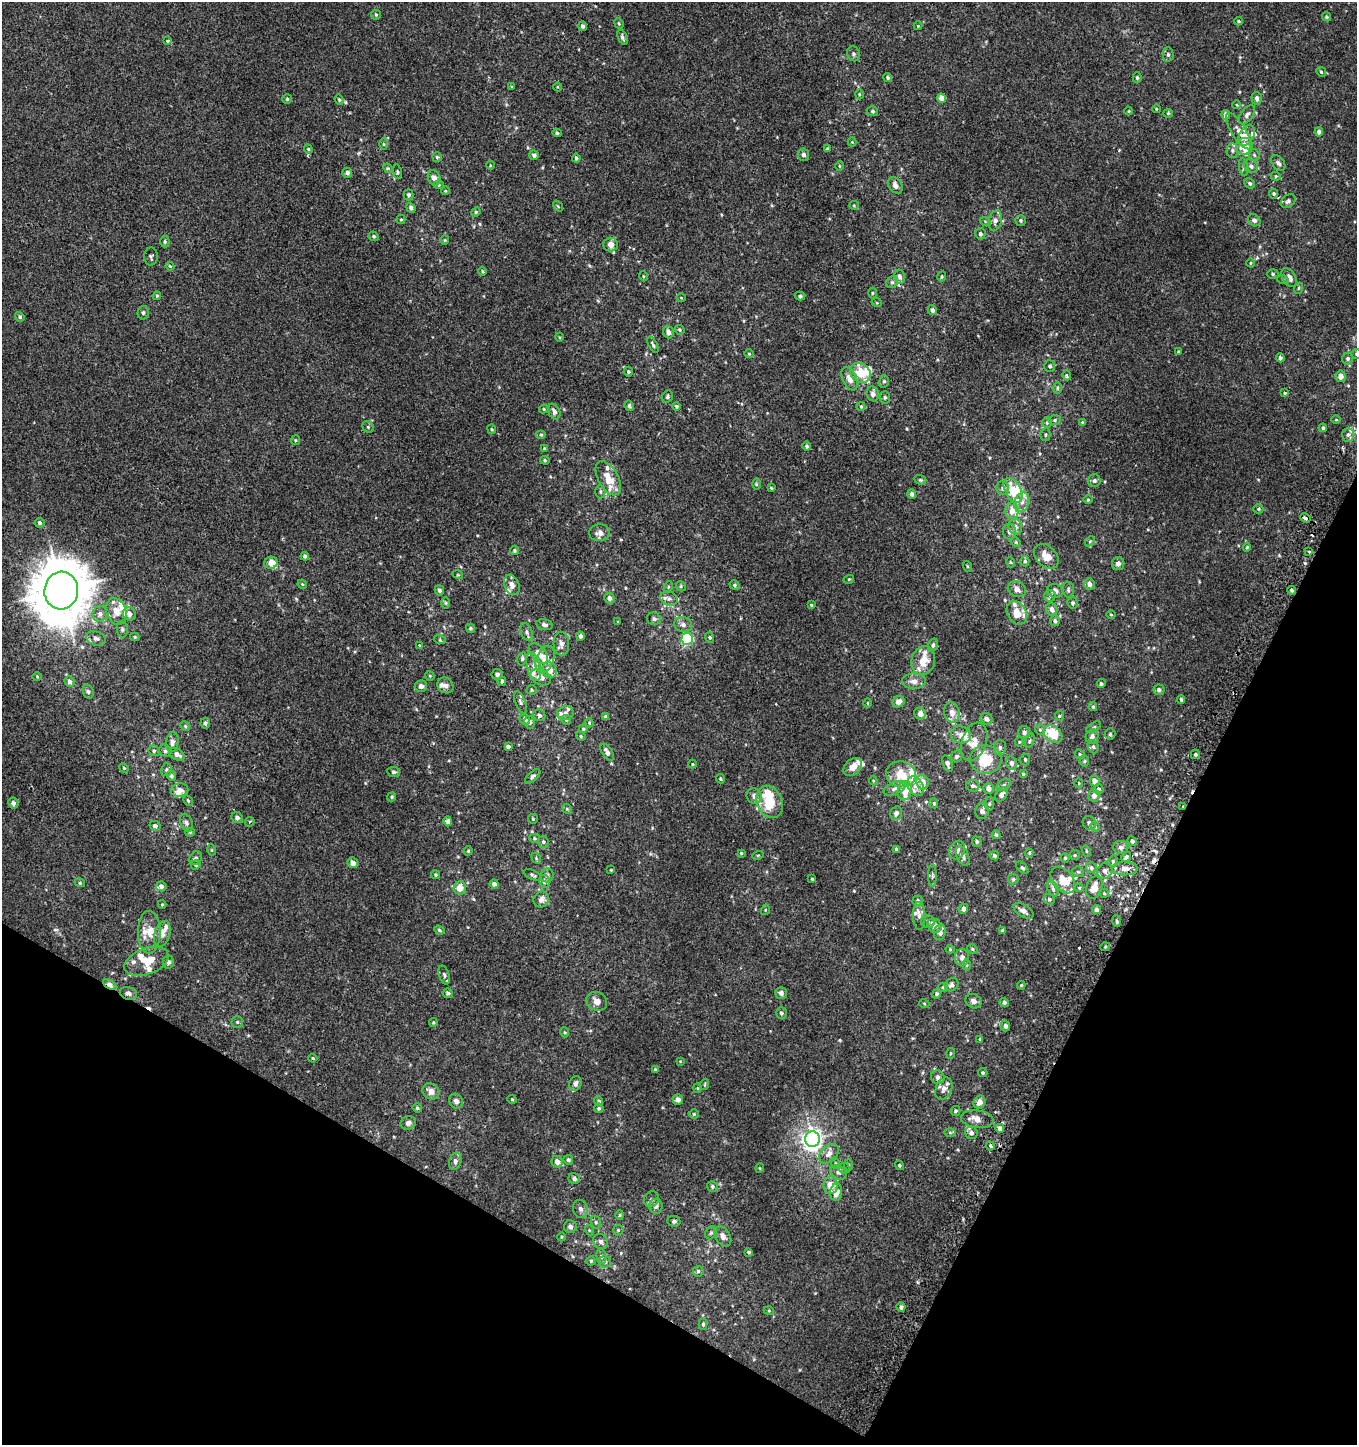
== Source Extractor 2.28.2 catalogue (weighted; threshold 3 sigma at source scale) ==
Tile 15 of 4 x 4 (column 3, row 4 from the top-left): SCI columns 2949-4303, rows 51-1493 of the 5980 x 5884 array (HDU 1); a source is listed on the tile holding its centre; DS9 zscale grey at full resolution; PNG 1359 x 1447 px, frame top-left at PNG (2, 2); each listed source drawn as its Kron ellipse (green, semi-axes under 4 px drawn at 4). Shown black and unused: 24% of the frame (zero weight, under 2 of 3 exposures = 3% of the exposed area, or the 3 px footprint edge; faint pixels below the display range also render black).
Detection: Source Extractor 2.28.2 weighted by HDU 2 'WHT'; one run over the whole footprint, this tile lists its part. Background 0.00475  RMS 0.0058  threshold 0.026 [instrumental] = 3 sigma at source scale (4.5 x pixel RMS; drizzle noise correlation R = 1.50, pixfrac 1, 0.0396/0.0396 arcsec/px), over >= 5 px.
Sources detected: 524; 1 inside a brighter object's white glare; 5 cosmic-ray / hot-pixel residue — neither listed nor drawn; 52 inside a brighter listed object's ellipse — not listed separately; the other 466 listed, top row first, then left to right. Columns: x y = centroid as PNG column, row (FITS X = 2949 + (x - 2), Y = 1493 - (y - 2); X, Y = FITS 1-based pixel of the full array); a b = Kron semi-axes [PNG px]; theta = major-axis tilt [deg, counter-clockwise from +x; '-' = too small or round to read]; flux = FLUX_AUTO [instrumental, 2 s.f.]
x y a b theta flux
376 15 5 5 - 0.69
1327 17 5 4 - 0.81
1239 21 4 4 - 0.53
619 23 6 4 -68 0.68
582 26 5 4 - 1.7
918 26 4 4 - 0.53
622 37 8 4 -67 1.3
168 41 4 3 - 1.3
854 54 7 6 - 1.4
1168 54 7 5 -89 1.2
1321 72 5 4 - 0.77
888 78 5 4 - 0.88
1137 78 5 4 - 0.85
512 87 3 2 - 0.51
558 87 4 3 - 0.43
859 94 5 3 - 0.58
942 98 5 4 - 6.2
1257 98 6 5 - 2.1
287 99 5 5 - 0.8
339 100 5 4 - 0.77
1237 105 4 3 - 0.42
1156 109 4 3 - 0.38
873 111 5 5 - 1
1129 111 4 3 - 0.45
1168 113 4 4 - 0.58
1226 115 4 4 - 3.6
1247 115 11 6 53 1.9
1239 131 21 7 -58 4.3
1319 132 4 4 - 1.6
557 133 5 4 - 0.94
1247 135 11 7 62 4.3
852 142 4 4 - 0.46
383 144 6 4 -89 0.67
1244 146 9 8 - 7.9
308 149 4 4 - 0.63
827 149 4 4 - 0.93
1232 150 7 5 -90 1.4
534 155 5 4 - 1.8
803 155 6 5 - 1.7
1254 155 6 5 - 1
437 157 5 5 - 0.77
576 158 4 3 - 1.1
1278 163 9 6 -54 1.6
490 165 4 3 - 0.43
839 166 5 3 - 0.49
1251 166 7 6 - 1.8
1244 167 9 4 -80 1.2
388 168 5 4 - 0.63
397 172 7 3 -81 0.69
347 173 5 5 - 1.7
1276 176 5 4 - 0.67
434 178 8 6 -66 2.4
1250 183 6 4 -43 0.8
438 185 5 4 - 0.76
895 185 9 6 -57 2.8
445 191 4 3 - 0.48
1274 194 5 4 - 0.87
409 195 5 5 - 1.1
1288 201 8 6 36 1.4
854 205 5 4 - 0.6
558 206 6 3 -54 0.57
411 208 5 4 - 1.5
476 212 5 4 - 0.75
401 219 4 4 - 0.63
1254 220 6 5 - 1.6
985 221 5 3 - 0.54
995 221 10 6 76 2.3
1021 221 5 5 - 0.93
980 234 5 5 - 1.2
374 236 5 4 - 0.85
445 240 4 4 - 0.54
165 242 6 4 90 0.89
610 244 7 7 - 3.3
151 256 9 7 90 1.2
1251 263 4 3 - 0.45
170 266 4 3 - 0.56
483 271 4 3 - 0.64
1273 274 5 5 - 0.81
643 276 5 3 - 0.48
900 277 7 5 -78 2.3
942 277 5 4 - 0.74
1289 278 10 6 -59 3.9
1283 280 6 3 -19 0.72
892 282 6 5 - 1.2
1299 288 5 3 - 0.56
872 293 5 3 - 0.59
157 296 4 4 - 0.58
800 296 5 4 - 0.82
681 298 4 3 - 0.41
877 303 5 3 - 0.49
932 310 5 4 - 1.9
143 313 7 5 76 1.1
20 317 5 4 - 1
679 330 5 4 - 0.82
668 332 6 5 - 2.6
559 337 4 3 - 0.41
653 345 9 4 -61 1
1179 352 4 3 - 1.1
749 354 4 4 - 0.59
1356 354 5 5 - 0.8
1280 358 4 4 - 1.6
1348 359 6 5 - 1.4
1050 366 6 5 - 1.2
628 372 5 4 - 1.1
860 373 11 9 -34 10
1067 375 5 4 - 0.93
1341 376 6 5 - 3.4
849 379 12 7 -65 4.5
884 381 6 5 - 1.1
1057 388 6 4 -90 0.74
1285 393 4 4 - 0.84
873 394 7 6 - 2.4
667 397 6 5 - 0.92
885 397 6 5 - 0.89
629 406 5 4 - 1.1
676 406 4 4 - 1
861 406 4 4 - 0.65
544 409 4 4 - 0.68
554 412 8 6 -65 2.6
1055 420 6 5 - 0.85
1336 420 4 3 - 0.47
1082 422 4 3 - 0.54
1047 423 5 5 - 0.9
368 427 6 5 - 0.97
1323 428 4 4 - 0.89
492 429 5 3 - 0.64
541 434 5 3 - 0.69
1045 434 6 5 - 0.91
1348 435 7 6 - 1.9
296 440 5 4 - 0.68
806 446 5 4 - 1.1
544 448 4 3 - 0.54
545 460 5 4 - 0.73
608 478 19 10 -61 9.2
920 480 6 4 -20 0.73
1094 481 6 6 - 1.4
756 484 6 4 -90 0.61
771 488 3 3 - 0.66
1003 488 7 6 - 1.8
1013 490 13 8 -62 12
600 492 7 5 -89 1.1
912 494 5 4 - 1.8
1088 500 5 3 - 0.5
1022 502 10 7 72 3.1
1258 509 5 4 - 0.71
1012 511 8 6 -88 4.4
1305 518 5 3 - 7.2
40 523 5 5 - 1.2
1015 527 8 6 -75 2.5
1009 532 8 6 88 1.9
600 533 10 8 5 3.1
1090 541 6 4 44 0.79
1016 542 5 4 - 0.61
1247 547 4 4 - 0.56
515 551 4 4 - 0.81
1309 551 3 2 - 0.93
305 556 4 4 - 1.2
1046 556 14 10 -46 7
1025 561 5 4 - 0.89
1010 562 5 3 - 0.52
271 563 7 6 - 4.6
1118 564 7 6 - 2.2
967 566 5 3 - 0.48
458 575 5 3 - 0.44
849 579 5 3 - 0.53
302 584 5 3 - 0.56
1089 584 6 5 - 2.5
512 585 10 7 -68 3.2
734 585 5 4 - 0.92
681 586 5 4 - 0.81
668 587 5 3 - 0.56
1017 589 9 7 -27 2.8
439 590 5 4 - 1.5
1068 590 8 5 -87 1.2
1291 590 5 4 - 1
61 591 19 17 85 2400
1055 591 8 6 -22 2.5
1050 596 6 6 - 1.1
609 598 5 5 - 2.1
669 599 9 7 -18 2.1
446 603 6 4 -89 0.73
1073 603 5 5 - 1.1
811 605 4 3 - 0.62
1052 609 6 5 - 2.8
116 611 14 10 -72 6.6
1017 613 12 9 -59 8.7
100 614 8 7 - 2.4
129 614 7 6 - 2.4
1111 615 4 3 - 0.46
654 619 7 6 - 1.4
1055 621 5 4 - 1.2
618 622 3 2 - 0.41
544 625 8 5 -13 1.6
683 625 9 7 -18 2.5
471 628 5 4 - 0.96
122 629 8 5 -80 1.2
527 632 9 6 -68 1.7
580 636 4 4 - 1.6
135 637 4 3 - 0.75
710 637 5 4 - 0.8
96 638 10 7 -19 2.7
687 639 6 6 - 47
440 640 6 4 -18 0.62
561 644 12 7 -87 2.8
420 645 3 3 - 2.2
933 645 7 5 73 1.1
538 653 12 7 -48 5.7
522 659 7 4 79 1.1
545 659 14 8 68 7
923 661 14 12 73 9.8
534 667 14 6 -76 3.7
550 670 8 6 -61 5
497 674 5 5 - 1.4
430 676 5 4 - 0.56
37 677 5 3 - 0.48
541 677 10 7 -25 3.6
502 681 5 3 - 0.85
914 681 12 7 0 3.7
69 682 5 5 - 2.1
1101 684 4 4 - 1.1
445 685 8 7 - 2.5
421 686 6 5 - 2.2
531 690 5 4 - 0.69
1159 690 5 5 - 1.3
88 691 7 5 -71 1.2
1181 699 4 3 - 0.94
520 702 12 5 -67 1.4
899 702 6 5 - 4
868 703 4 3 - 0.36
1093 707 4 3 - 0.8
565 713 8 7 - 1.9
952 713 10 7 -77 4.4
920 714 6 5 - 4
539 715 6 5 - 1.2
605 716 4 4 - 1.1
1059 716 5 4 - 0.72
525 719 5 5 - 1.9
986 719 6 5 - 2.1
566 720 5 4 - 0.73
529 722 6 5 - 1.7
205 723 5 5 - 1.2
589 723 4 3 - 0.61
185 726 5 4 - 0.65
1094 727 8 4 35 0.9
583 729 4 3 - 0.63
1040 730 5 5 - 0.93
1024 732 6 6 - 1.8
1053 734 10 7 -42 14
1110 734 5 5 - 0.83
961 735 10 8 -12 3.7
581 736 5 4 - 0.61
1092 737 7 6 - 2.4
1030 741 7 4 70 0.99
172 742 10 6 82 2.2
974 742 20 12 71 6.9
1019 742 4 4 - 0.59
508 746 4 3 - 1.7
1093 747 7 5 -68 1.2
1000 748 8 6 -88 1.5
154 751 6 5 - 1.1
165 751 7 5 -45 1.2
607 752 9 5 -55 2.2
177 754 8 5 -33 2.8
1080 754 5 4 - 0.8
1195 754 4 4 - 1
957 756 6 5 - 1.1
1025 759 6 4 -88 1
986 760 16 14 -6 18
1084 761 5 5 - 0.86
1012 763 7 5 -77 2.1
693 764 4 3 - 0.47
948 764 9 5 -72 2.2
853 767 10 7 45 4.7
124 768 5 4 - 0.64
166 770 6 5 - 1.1
394 772 6 5 - 1.1
901 774 15 13 -9 10
1023 774 4 3 - 0.76
171 776 5 4 - 1.6
533 776 9 4 42 1.2
720 779 4 4 - 0.69
873 781 4 4 - 0.62
1095 781 5 4 - 3.3
923 782 7 6 - 5.4
1079 783 4 4 - 0.56
1004 785 8 5 36 1.1
916 786 10 7 -61 3.6
973 786 7 5 -5 1.4
895 788 12 6 24 2.5
988 788 5 5 - 2.5
1098 789 5 5 - 1.2
180 790 9 6 11 3.5
905 791 10 7 76 7.2
1001 795 8 5 52 2.2
1094 795 6 6 - 2.5
754 796 8 7 - 2.2
392 797 5 4 - 0.77
188 801 6 4 -62 0.68
770 802 17 12 -66 19
13 803 5 5 - 1.9
934 803 5 4 - 0.65
989 804 7 4 83 0.93
1183 807 3 3 - 0.91
567 809 5 4 - 0.69
982 811 8 6 80 2.3
896 813 7 6 - 2
237 818 6 5 - 1.8
533 819 5 4 - 0.61
448 821 5 4 - 1.3
250 822 5 3 - 0.63
186 823 9 6 -68 1.6
1089 823 7 6 - 1.4
155 826 5 4 - 1.4
1095 827 5 4 - 0.7
190 832 5 4 - 0.61
996 835 4 4 - 0.95
534 838 5 4 - 0.7
1132 841 5 4 - 1.3
543 842 6 5 - 1
977 842 5 4 - 0.99
1121 847 7 6 - 2.1
896 849 4 3 - 0.94
212 850 5 3 - 0.6
957 850 10 7 61 2.6
468 851 4 4 - 0.61
1086 851 6 3 -72 0.54
741 853 4 4 - 0.61
1029 853 4 4 - 0.55
758 855 6 3 18 0.49
1075 855 5 5 - 0.71
963 856 10 6 -67 2.1
994 856 5 4 - 1.1
1126 857 5 4 - 1.4
196 858 7 6 - 1.4
536 858 6 4 -50 0.71
1065 858 4 4 - 0.64
1113 861 6 4 77 0.91
353 863 5 5 - 3.2
196 865 5 4 - 0.76
1022 868 8 4 -44 1.1
1091 868 6 5 - 1.3
1125 868 13 7 0 3.7
611 870 4 3 - 0.41
1105 871 8 7 - 2.2
1078 872 6 5 - 0.96
436 875 4 4 - 0.68
533 875 10 4 -26 1.2
547 875 7 6 - 1.8
932 875 11 4 -90 1.2
812 879 3 3 - 0.97
1013 879 5 5 - 0.84
1063 880 15 10 -51 9.2
544 881 6 5 - 1.9
80 883 5 3 - 0.53
494 884 4 4 - 1.9
161 886 5 5 - 1.8
1094 887 12 8 70 6.1
460 888 7 6 - 5.6
1079 888 4 4 - 0.58
1053 889 8 5 -64 1.5
1104 893 5 4 - 0.67
541 899 8 7 - 3.5
1049 899 6 5 - 1.1
918 901 5 5 - 1.3
162 905 4 4 - 0.55
963 909 5 4 - 2.2
1097 909 4 4 - 1.9
765 910 5 3 - 0.47
1023 911 11 6 -31 2.7
919 916 14 6 -88 2.7
928 921 7 6 - 1.3
1117 921 6 4 -87 0.81
934 926 7 6 - 4.3
439 930 5 4 - 0.82
1002 930 3 3 - 0.47
149 932 21 11 90 7.3
940 932 8 6 75 2.9
162 934 13 7 72 3.9
1105 947 5 3 - 0.57
950 949 4 4 - 0.56
972 949 5 4 - 0.83
962 958 8 7 - 2.9
146 961 23 13 20 10
168 962 6 5 - 1.6
966 965 5 3 - 0.72
444 975 10 5 -73 1.2
110 984 7 4 -31 3.7
952 985 7 6 - 1.7
1021 985 4 4 - 0.66
943 987 5 4 - 0.66
128 993 9 6 -15 2.3
448 993 5 5 - 1.2
781 993 6 5 - 1.9
937 994 5 4 - 1.2
597 1001 11 9 -28 3.9
973 1001 8 7 - 2
1004 1002 4 4 - 1.4
924 1003 5 3 - 0.49
781 1013 6 5 - 1.2
237 1022 5 5 - 0.87
433 1022 4 4 - 0.55
1005 1026 5 4 - 1.5
564 1032 5 3 - 0.59
980 1039 4 3 - 0.83
951 1053 5 3 - 0.63
313 1058 4 3 - 0.63
680 1061 4 3 - 0.41
655 1069 4 3 - 0.75
983 1073 5 4 - 0.88
938 1077 7 6 - 2.1
575 1084 7 6 - 2.3
705 1084 5 3 - 0.54
698 1088 5 3 - 0.56
944 1089 11 8 66 3
431 1091 9 7 -38 3.9
512 1099 5 4 - 0.63
678 1100 5 5 - 2
456 1101 8 6 -55 2.2
599 1101 5 4 - 1
979 1102 7 5 62 3.1
417 1108 4 4 - 0.82
599 1108 5 4 - 1
956 1111 5 5 - 1.1
694 1114 5 4 - 0.67
977 1119 16 9 -7 5.1
408 1123 8 6 23 2.2
1000 1128 4 4 - 2.1
950 1132 6 4 -1 0.86
971 1133 6 6 - 1.8
812 1139 8 7 - 280
990 1146 5 3 - 0.99
829 1154 11 7 45 3.6
568 1160 5 4 - 1.1
455 1161 9 6 77 1.7
557 1162 6 5 - 3.3
835 1163 6 3 -71 0.62
848 1165 6 4 -88 0.71
900 1165 5 3 - 0.59
760 1168 5 3 - 0.47
844 1168 5 5 - 1
838 1172 9 6 -31 1.9
574 1178 6 5 - 1.7
831 1185 9 7 -89 8.3
712 1186 6 5 - 0.99
836 1192 9 5 82 5.8
651 1199 8 7 - 1.6
656 1206 7 7 - 1.9
580 1209 9 7 -72 2.1
620 1215 5 4 - 0.65
674 1221 6 5 - 1.2
596 1222 6 5 - 1
570 1227 6 6 - 1.9
589 1230 5 3 - 0.49
618 1230 6 5 - 0.76
711 1233 7 5 66 1.1
723 1236 11 7 -58 3.2
561 1237 4 3 - 0.53
601 1241 8 7 - 1.8
748 1252 4 3 - 0.6
601 1256 7 5 -84 1.2
591 1261 4 4 - 0.74
605 1262 6 6 - 1.4
698 1271 5 5 - 1.2
901 1307 4 4 - 1.3
769 1311 5 3 - 0.54
703 1324 5 4 - 0.86
Overlapping masked pixels (flux is a lower limit): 5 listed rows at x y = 1305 518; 1183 807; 1126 857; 110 984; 128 993
Isophote crosses this tile's border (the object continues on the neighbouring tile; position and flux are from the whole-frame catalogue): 1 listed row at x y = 1356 354